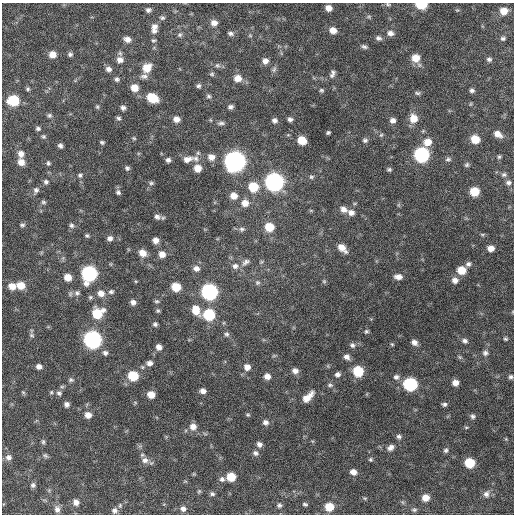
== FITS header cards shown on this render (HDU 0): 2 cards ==
NAXIS1  =                  512 / Axis length
NAXIS2  =                  512 / Axis length

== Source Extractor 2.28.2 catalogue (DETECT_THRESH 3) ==
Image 512 x 512 px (HDU 0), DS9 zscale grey, 1 PNG px = 1 image px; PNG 516 x 516 px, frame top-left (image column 1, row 512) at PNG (2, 3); no overlay
Background 660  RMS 20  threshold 59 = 3 sigma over >= 5 px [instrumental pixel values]
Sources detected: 210; all 210 listed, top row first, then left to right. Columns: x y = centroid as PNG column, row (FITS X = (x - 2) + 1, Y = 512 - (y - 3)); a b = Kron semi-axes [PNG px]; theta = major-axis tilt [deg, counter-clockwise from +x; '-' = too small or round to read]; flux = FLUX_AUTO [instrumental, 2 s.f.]
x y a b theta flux
388 4 7 4 -20 2100
421 5 7 5 -2 51000
328 8 6 5 - 8900
148 10 6 5 - 3400
504 11 7 6 - 14000
369 17 6 5 - 2000
162 18 7 5 -18 2600
214 23 7 6 - 7600
154 26 8 7 - 5800
333 30 7 6 - 11000
154 31 7 6 - 4200
231 33 7 5 -7 3300
390 33 10 7 -9 6500
180 35 7 5 44 2700
250 35 5 5 - 1600
378 38 8 6 -28 4000
503 38 6 5 - 2700
127 39 8 6 -15 7200
153 40 5 4 - 2000
364 47 8 5 -18 3300
53 54 7 6 - 11000
70 54 6 5 - 2900
415 58 8 8 - 18000
489 59 7 5 -3 3100
120 60 9 8 - 7700
265 61 7 7 - 6700
217 65 8 6 0 3400
147 68 9 8 - 21000
108 69 7 6 - 5100
274 69 9 6 64 3300
212 74 6 5 - 2200
332 74 10 6 72 4400
144 76 10 7 2 4800
238 78 9 8 - 11000
117 79 6 6 - 3000
199 86 6 5 - 3000
134 88 7 7 - 15000
28 89 5 5 - 2100
321 90 5 5 - 2200
472 90 6 5 - 3200
417 93 8 5 -2 2700
209 96 7 6 - 2700
152 98 9 7 -29 39000
13 100 8 7 - 63000
470 104 6 3 70 1300
97 107 6 5 - 2000
230 107 6 5 - 3700
123 108 6 5 - 4100
49 115 6 6 - 2700
118 118 6 5 - 2800
413 118 9 8 - 17000
176 119 7 6 - 8100
290 119 6 5 - 3800
274 120 7 6 - 4300
393 120 7 6 - 5900
221 123 10 5 0 3600
38 129 5 4 - 2600
328 133 4 3 - 2100
498 134 9 6 -33 8900
381 135 6 5 - 2000
43 136 5 5 - 2100
134 138 6 4 -21 1700
475 139 7 6 - 23000
302 140 7 6 - 24000
365 140 7 6 - 3300
102 142 5 4 - 2300
427 142 9 8 - 15000
60 146 5 4 - 3300
21 154 8 7 - 6800
421 155 8 8 - 240000
211 157 9 8 - 9000
499 157 5 5 - 1900
196 158 10 8 -33 6800
187 159 14 8 12 11000
448 159 8 5 2 3100
168 160 5 5 - 3900
21 162 7 6 - 9700
235 162 9 9 - 890000
48 163 5 5 - 2200
467 165 6 5 - 2500
127 168 6 5 - 2900
198 168 7 7 - 15000
389 169 6 5 - 2400
80 175 7 6 - 3200
504 175 7 6 - 3100
311 177 6 6 - 2500
46 182 7 6 - 3000
274 182 9 8 - 500000
151 183 6 5 - 2400
508 183 7 7 - 3900
253 187 8 8 - 36000
36 190 7 6 - 3700
118 192 7 6 - 3200
474 192 7 6 - 32000
234 196 7 7 - 11000
43 202 7 5 -15 2400
245 203 8 8 - 12000
355 203 6 3 19 1500
343 209 9 7 -30 7500
351 213 9 7 -24 6900
157 217 8 6 -18 4800
22 225 7 4 -6 2400
71 225 7 7 - 3600
269 227 7 7 - 28000
242 229 8 6 4 3300
482 234 6 4 -18 1700
87 236 5 5 - 2200
110 238 6 6 - 5100
155 240 6 5 - 7300
342 248 10 6 -44 13000
491 248 6 5 - 10000
142 253 8 7 - 11000
162 254 7 6 - 9400
246 262 13 7 38 5800
468 264 6 6 - 3600
235 266 8 7 - 5500
196 269 8 7 - 6500
461 270 7 7 - 21000
89 274 9 8 - 240000
68 277 7 6 - 15000
398 277 8 6 -6 6800
455 280 8 7 - 6700
136 281 5 3 - 1200
324 281 5 5 - 1800
257 282 6 6 - 2800
21 285 8 7 - 19000
12 286 8 7 - 12000
176 287 7 6 - 31000
111 292 8 6 22 3300
209 292 8 8 - 320000
77 293 8 8 - 4900
101 293 8 8 - 9600
90 297 6 6 - 2600
156 301 6 5 - 2300
133 302 6 6 - 5100
196 310 11 8 -65 20000
158 311 5 5 - 2200
97 313 9 8 - 43000
209 315 8 7 - 73000
155 324 6 5 - 3000
366 331 5 4 - 2200
227 334 7 6 - 3300
32 335 6 5 - 2200
506 339 5 4 - 2200
93 340 8 8 - 430000
465 341 7 6 - 4000
414 342 6 5 - 6400
392 344 4 3 - 1500
352 345 7 6 - 3600
159 347 6 6 - 6700
105 353 7 6 - 3900
485 353 7 7 - 4100
347 357 7 6 - 5500
460 357 6 5 - 2000
149 363 7 6 - 5300
39 366 6 5 - 5700
247 367 8 8 - 7900
295 371 7 6 - 6400
358 371 7 7 - 51000
337 374 6 5 - 4300
133 376 7 7 - 41000
267 376 7 6 - 7900
396 377 7 7 - 4300
511 377 6 5 - 2700
71 380 7 6 - 2800
455 383 6 6 - 8700
410 384 8 7 - 150000
330 385 7 5 0 2500
203 391 6 5 - 5900
23 392 6 4 -43 1700
51 392 5 4 - 1700
59 393 8 6 -37 3600
151 395 6 6 - 14000
308 397 14 7 44 15000
67 404 6 6 - 4900
444 404 6 5 - 3000
88 415 7 7 - 8800
248 415 5 5 - 1800
473 416 6 5 - 3100
265 422 7 6 - 4900
193 427 8 8 - 9500
466 427 6 4 0 1500
399 436 7 5 -19 3300
43 442 7 5 -89 2500
259 444 7 6 - 5000
390 448 9 6 41 5700
446 450 6 6 - 2900
255 453 8 6 -30 3900
45 456 7 5 -34 2500
8 457 8 7 - 5200
370 459 5 5 - 1900
145 460 10 9 - 7400
469 463 7 6 - 40000
353 472 7 5 -19 7900
231 477 7 6 - 26000
222 479 8 7 - 4100
33 485 6 5 - 3000
199 491 5 5 - 1600
212 494 6 5 - 2800
486 494 10 8 79 6400
365 498 6 4 17 1500
425 498 7 7 - 12000
76 502 7 7 - 6600
305 504 6 4 -18 2200
279 505 7 6 - 3200
329 507 7 7 - 25000
57 509 9 7 -85 5400
183 509 7 6 - 5500
414 510 8 5 0 2700
114 511 8 8 - 5400
At the frame edge (FLAGS 8, measured only in part): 2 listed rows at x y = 388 4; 421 5